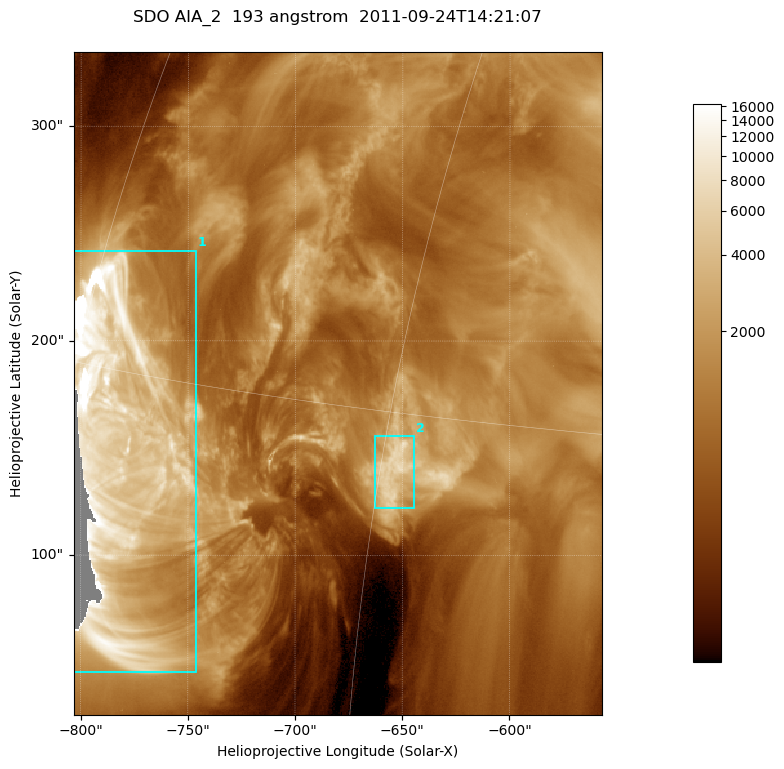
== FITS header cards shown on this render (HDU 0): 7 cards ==
TELESCOP= 'SDO     '           /
INSTRUME= 'AIA_2   '           /
WAVELNTH=                  193 /
WAVEUNIT= 'angstrom'           /
DATE-OBS= '2011-09-24T14:21:07.84' /
CTYPE1  = 'HPLN-TAN'           /
CTYPE2  = 'HPLT-TAN'           /

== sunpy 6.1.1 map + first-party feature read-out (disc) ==
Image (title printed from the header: SDO AIA_2  193 angstrom  2011-09-24T14:21:07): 410 x 514 px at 0.601 arcsec/px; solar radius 957 arcsec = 1592 px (partial field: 2.6% of the solar disc is inside the frame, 99% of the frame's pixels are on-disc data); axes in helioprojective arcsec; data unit not stated in the header (colour bar unlabelled)
Pointing: header CRPIX1/2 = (2043.81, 2047.21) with CRVAL1/2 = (0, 0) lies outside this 410 x 514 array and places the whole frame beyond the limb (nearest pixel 1.41 R_sun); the SolarSoft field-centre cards XCEN/YCEN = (-680.2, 180.2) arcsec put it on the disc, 1326 arcsec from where CRPIX/CRVAL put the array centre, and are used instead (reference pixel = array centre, CRVAL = XCEN/YCEN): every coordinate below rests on XCEN/YCEN
Orientation: roll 0.0565 deg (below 1 deg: not rotated)
Missing data: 0.8% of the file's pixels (0.8% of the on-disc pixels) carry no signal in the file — constant fill value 16383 (padding / dropout), within Tx -804..-790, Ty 66..180 arcsec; drawn neutral grey and excluded from every search
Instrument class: DISC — disc imager (sunpy class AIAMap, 193 A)
Bright regions (active regions / flare kernels): reference = the on-disc median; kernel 3 px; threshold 5 sigma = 3486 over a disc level ~1038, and >= 1.15x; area >= 210 px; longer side >= 5 px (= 3 arcsec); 2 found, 2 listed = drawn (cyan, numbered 1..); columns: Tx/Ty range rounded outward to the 2 arcsec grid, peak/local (2 s.f.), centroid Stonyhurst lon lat
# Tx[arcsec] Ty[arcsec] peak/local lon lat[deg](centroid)
1 -804..-746 44..242 16 -57 +13
2 -664..-644 122..156 7.5 -45 +13